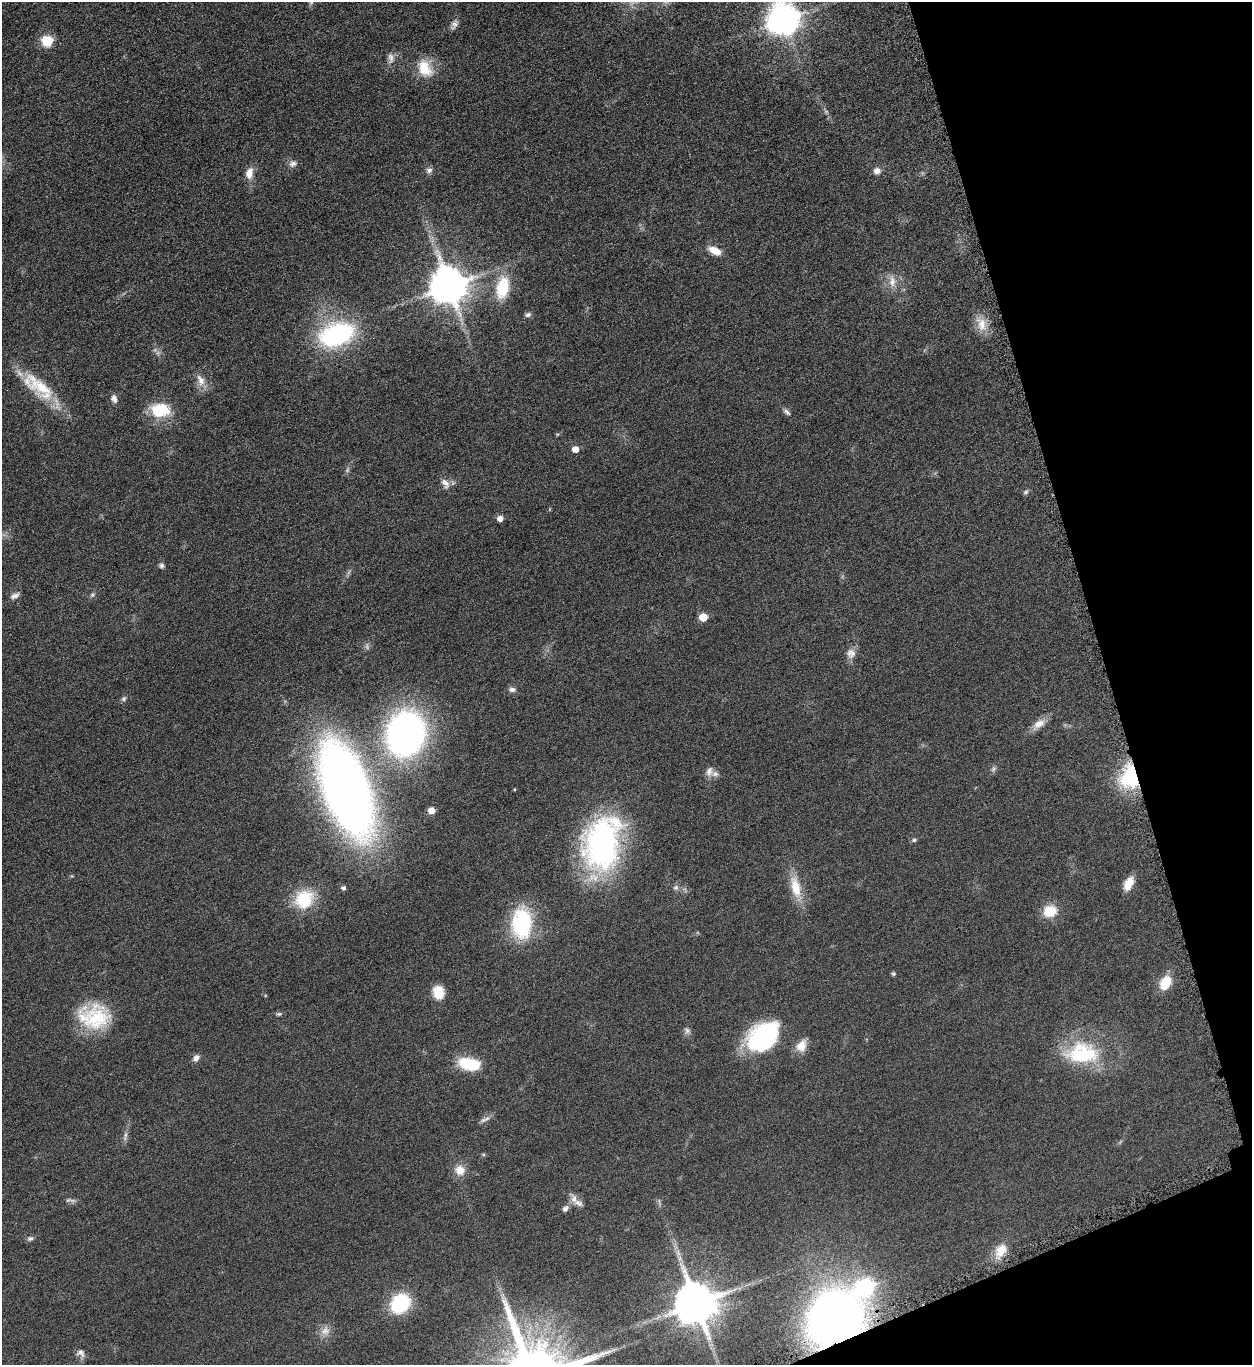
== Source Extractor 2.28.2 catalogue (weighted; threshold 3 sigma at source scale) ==
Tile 12 of 4 x 4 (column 4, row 3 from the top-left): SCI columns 3911-5160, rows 1370-2732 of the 5451 x 5466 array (HDU 1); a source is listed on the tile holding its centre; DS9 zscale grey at full resolution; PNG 1254 x 1367 px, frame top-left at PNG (2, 2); no overlay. Shown black and unused: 15% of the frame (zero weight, under 4 of 8 exposures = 1% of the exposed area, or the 3 px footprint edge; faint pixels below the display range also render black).
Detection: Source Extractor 2.28.2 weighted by HDU 2 'WHT'; one run over the whole footprint, this tile lists its part. Background 0.0847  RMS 0.0079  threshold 0.0324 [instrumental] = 3 sigma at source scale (4.09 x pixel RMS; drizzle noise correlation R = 1.36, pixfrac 0.8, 0.05/0.05 arcsec/px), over >= 5 px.
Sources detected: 82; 2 too faint to see at this stretch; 1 inside a brighter object's white glare — not listed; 3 inside a brighter listed object's ellipse — not listed separately; the other 76 listed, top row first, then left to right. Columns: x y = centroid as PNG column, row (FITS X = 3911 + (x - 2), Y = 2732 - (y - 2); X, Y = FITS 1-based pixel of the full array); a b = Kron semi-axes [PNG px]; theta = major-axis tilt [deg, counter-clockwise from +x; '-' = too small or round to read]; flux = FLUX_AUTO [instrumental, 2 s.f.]
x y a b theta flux
311 2 6 5 - 1.3
784 19 12 10 43 1400
454 25 13 7 59 3.3
47 41 6 6 - 55
391 58 16 8 -88 4.2
425 68 21 14 -64 19
293 164 11 9 21 3.4
429 170 8 7 - 2.6
877 171 8 7 - 4
249 173 15 9 81 6.9
715 251 14 7 -26 10
892 281 19 9 -82 7.2
449 286 11 10 - 2100
503 288 24 13 78 30
528 315 8 6 14 2
981 324 23 14 -68 11
336 334 40 25 18 98
201 380 18 10 -66 7
38 387 52 20 -38 34
114 399 10 7 -71 3.5
160 410 23 15 -4 27
787 412 11 6 -39 2.2
575 449 5 5 - 7.4
445 483 16 9 -53 5.1
1026 492 8 5 44 1.5
500 519 5 5 - 5.7
161 566 7 7 - 2
92 595 7 6 - 1.7
15 596 12 6 26 2.8
703 617 5 5 - 18
851 653 13 13 - 5.4
512 689 10 6 -3 2.6
124 699 8 6 41 1.7
1039 724 20 10 35 7
406 734 35 29 74 300
993 769 10 6 68 1.9
709 771 13 9 76 4.4
1133 780 41 18 5 42
515 789 4 3 - 0.61
347 790 71 32 -70 690
431 810 5 5 - 9.6
914 840 6 6 - 1.4
602 844 53 36 88 190
1129 883 16 8 62 9.3
676 887 7 7 - 2.3
796 887 29 12 -76 18
343 888 5 5 - 1.8
304 899 26 23 41 30
1050 911 16 14 13 14
521 923 37 24 87 53
893 974 5 4 - 1.2
1165 982 14 10 61 17
438 993 13 11 -78 14
279 1014 8 5 0 1.4
94 1017 40 30 -3 43
687 1031 9 8 - 2.5
763 1036 37 25 39 77
801 1046 16 12 66 8.6
1082 1053 43 26 -1 58
196 1058 10 7 45 3.3
469 1064 23 12 -10 30
485 1119 16 5 24 2.9
126 1135 9 5 85 2.4
460 1170 13 12 - 8.5
574 1199 17 9 -69 5
68 1200 11 5 31 1.7
565 1208 9 6 44 2.8
30 1238 8 7 - 2
1001 1250 19 14 50 12
680 1259 9 6 -84 3
865 1287 9 8 - 190
696 1303 11 11 - 3000
400 1304 19 16 47 52
836 1321 35 30 46 830
325 1331 14 12 54 6.4
81 1353 12 9 -33 3.4
Overlapping masked pixels (flux is a lower limit): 2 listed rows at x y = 1133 780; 836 1321
Isophote crosses this tile's border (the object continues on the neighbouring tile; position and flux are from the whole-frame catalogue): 2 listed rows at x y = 311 2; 784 19